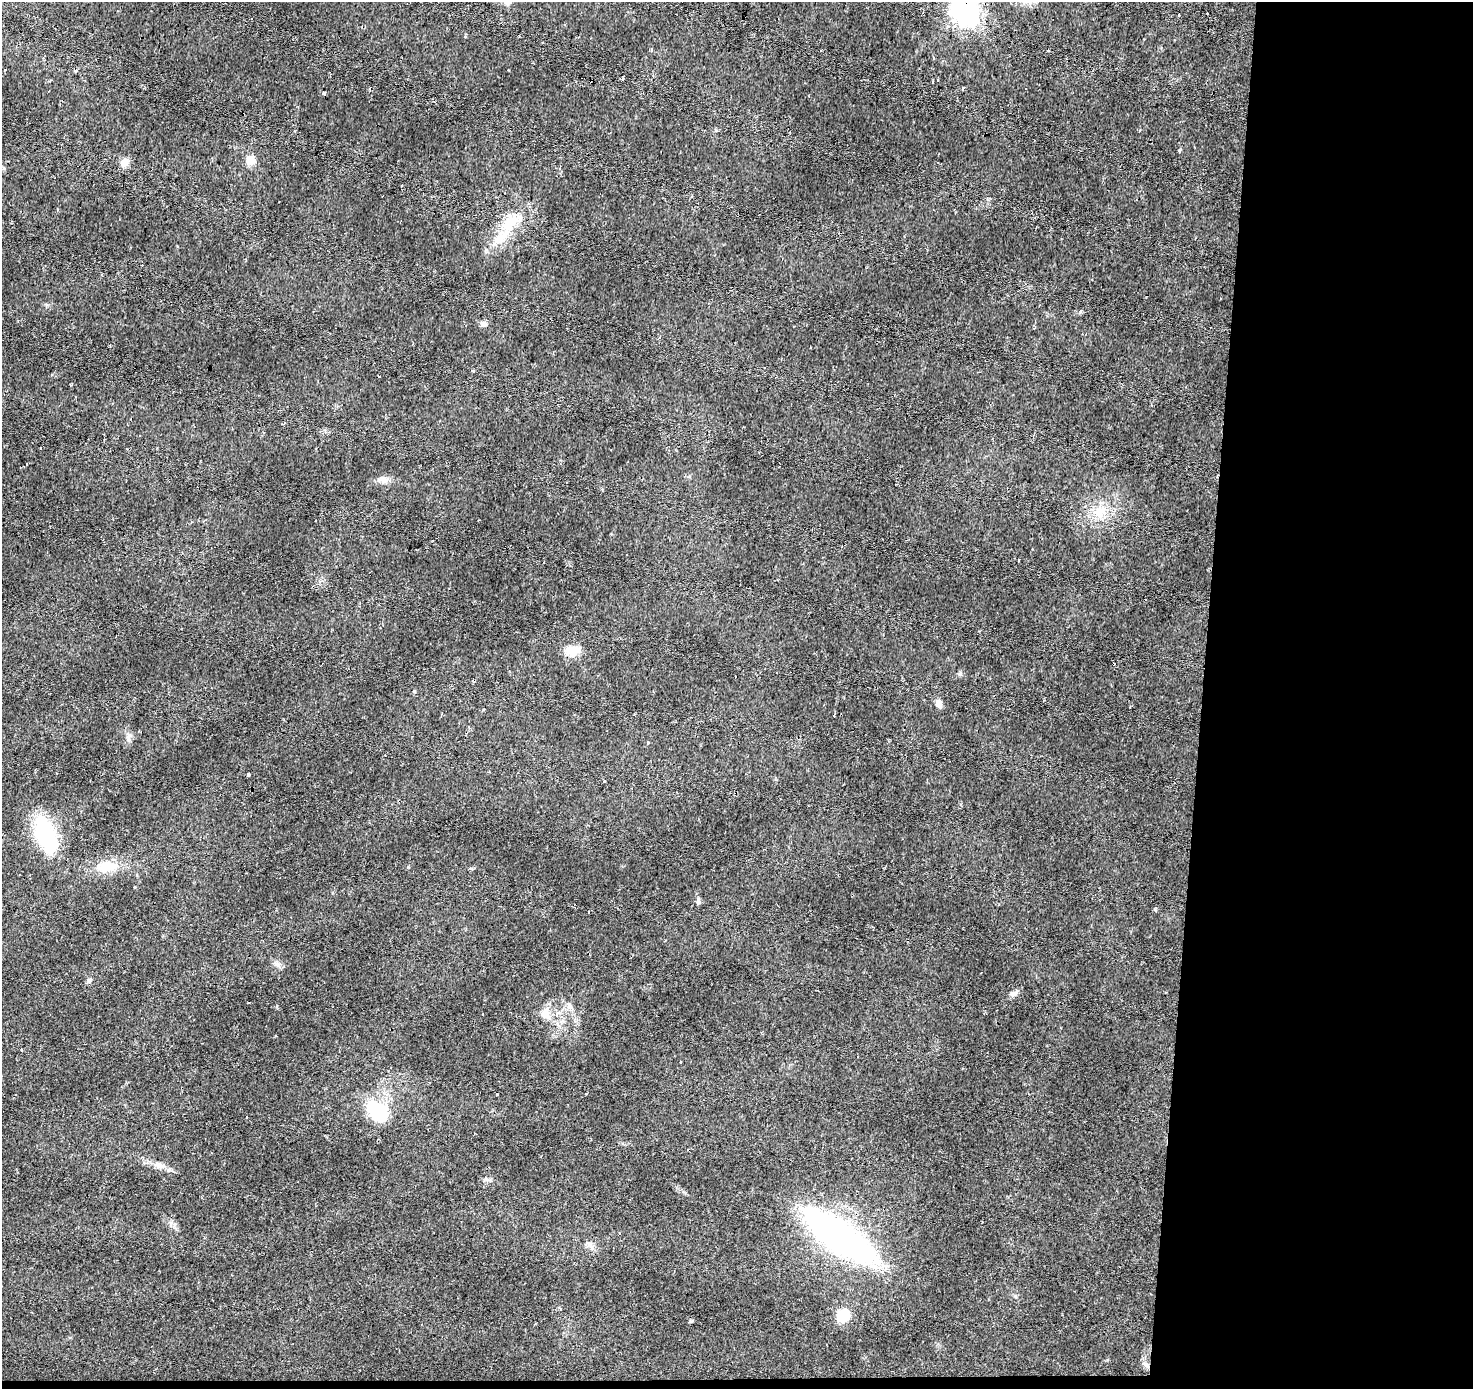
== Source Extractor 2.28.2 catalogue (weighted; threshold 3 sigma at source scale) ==
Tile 9 of 3 x 3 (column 3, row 3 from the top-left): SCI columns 2948-4418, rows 275-1661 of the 4418 x 4659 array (HDU 1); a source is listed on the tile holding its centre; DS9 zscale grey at full resolution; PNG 1475 x 1391 px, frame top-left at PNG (2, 2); no overlay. Shown black and unused: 19% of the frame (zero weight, under 2 of 3 exposures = <1% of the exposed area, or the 3 px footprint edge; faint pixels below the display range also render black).
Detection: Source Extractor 2.28.2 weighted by HDU 2 'WHT'; one run over the whole footprint, this tile lists its part. Background 0.0215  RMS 0.0033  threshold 0.015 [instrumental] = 3 sigma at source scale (4.5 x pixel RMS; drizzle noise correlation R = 1.50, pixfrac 1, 0.0396/0.0396 arcsec/px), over >= 5 px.
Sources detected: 54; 8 cosmic-ray / hot-pixel residue — not listed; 1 inside a brighter listed object's ellipse — not listed separately; the other 45 listed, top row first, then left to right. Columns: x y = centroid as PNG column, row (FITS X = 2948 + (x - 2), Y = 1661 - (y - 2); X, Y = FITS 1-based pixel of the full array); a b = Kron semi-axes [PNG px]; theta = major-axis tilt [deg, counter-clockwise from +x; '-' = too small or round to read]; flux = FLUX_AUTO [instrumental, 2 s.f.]
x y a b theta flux
965 12 9 9 - 310
651 50 3 3 - 2.7
1048 50 3 3 - 0.52
933 58 3 3 - 0.99
5 69 3 2 - 0.64
622 79 3 3 - 4.6
938 80 3 2 - 0.52
933 82 3 3 - 1.1
963 88 3 3 - 1.9
250 160 12 10 -30 3.2
125 162 12 10 63 2.2
509 223 31 17 49 12
483 324 10 6 -13 1.2
473 371 3 3 - 1.4
379 377 3 2 - 0.36
26 463 2 2 - 0.39
383 480 11 8 -6 1.8
1100 511 21 16 34 7.4
627 554 3 2 - 0.49
573 651 16 11 -2 5.4
960 673 6 5 - 0.58
414 691 5 3 - 0.37
939 703 11 7 -63 1.8
833 715 3 3 - 1.3
648 742 5 3 - 0.45
248 775 3 3 - 5.7
604 781 3 3 - 1
46 835 47 20 -68 25
106 866 22 14 7 7
135 886 3 3 - 0.65
698 901 8 4 -89 0.67
588 912 3 2 - 0.57
278 965 8 6 -44 1.1
89 980 6 6 - 0.67
1014 993 13 6 31 1.3
545 1014 16 13 87 3.8
21 1049 3 3 - 0.49
586 1093 3 2 - 0.37
497 1094 3 3 - 0.76
378 1112 18 12 -46 27
159 1165 17 8 -16 2.6
839 1237 84 26 -35 120
560 1309 4 3 - 0.43
843 1315 14 12 53 8.6
1146 1365 9 6 -44 1.2
Overlapping masked pixels (flux is a lower limit): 2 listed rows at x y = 965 12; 839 1237
Isophote crosses this tile's border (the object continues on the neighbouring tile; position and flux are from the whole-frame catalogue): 2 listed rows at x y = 965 12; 46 835
Unlisted compact peaks at least as high as the median listed source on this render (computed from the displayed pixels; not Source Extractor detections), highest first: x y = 1179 150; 408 867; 1155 909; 130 735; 569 1004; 71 385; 174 1225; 1080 312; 1015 1296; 47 305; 277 1006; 684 1192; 1107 1360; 486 1179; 716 130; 465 36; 177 246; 275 1036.